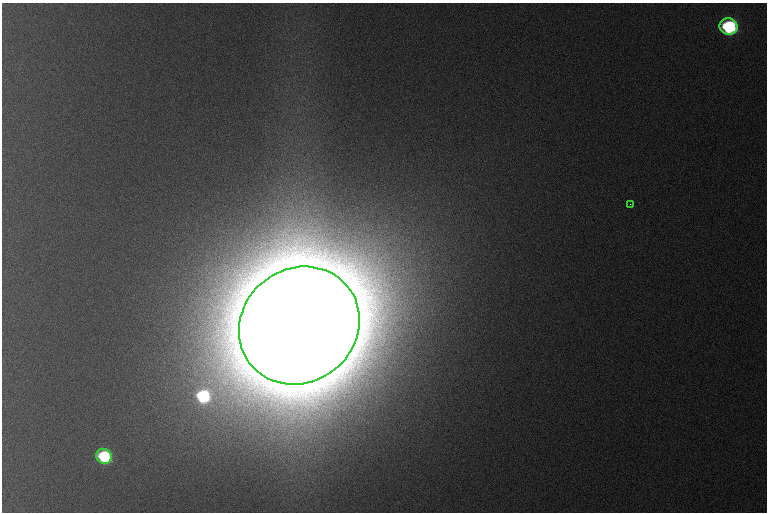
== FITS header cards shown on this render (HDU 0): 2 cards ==
NAXIS1  =                  765 /
NAXIS2  =                  510 /

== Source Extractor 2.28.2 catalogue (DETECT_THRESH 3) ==
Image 765 x 510 px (HDU 0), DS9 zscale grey, 1 PNG px = 1 image px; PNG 769 x 514 px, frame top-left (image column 1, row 510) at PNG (2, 3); each listed source drawn as its Kron ellipse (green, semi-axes under 4 px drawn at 4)
Background 1110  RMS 11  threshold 34.3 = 3 sigma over >= 5 px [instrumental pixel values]
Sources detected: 4; all 4 listed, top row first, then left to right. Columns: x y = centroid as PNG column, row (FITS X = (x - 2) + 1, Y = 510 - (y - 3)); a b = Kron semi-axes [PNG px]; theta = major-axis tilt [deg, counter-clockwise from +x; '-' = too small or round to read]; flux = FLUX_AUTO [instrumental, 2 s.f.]
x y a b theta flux
729 27 9 8 - 1.3e+05
630 204 3 2 - 8.1e+02
299 326 62 57 38 1.5e+08
104 456 8 7 - 1.1e+05